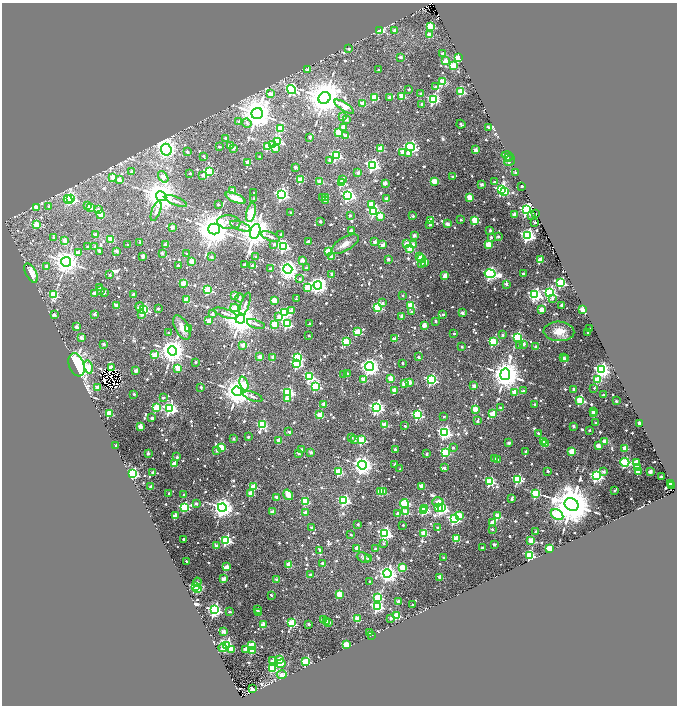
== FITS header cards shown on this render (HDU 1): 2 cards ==
NAXIS1  =                 1350
NAXIS2  =                 1407

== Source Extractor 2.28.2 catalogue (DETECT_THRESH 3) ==
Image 1350 x 1407 px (HDU 1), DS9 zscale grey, zoomed out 1/2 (1 PNG px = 2 x 2 image px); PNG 679 x 708 px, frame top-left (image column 2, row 1406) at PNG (2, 3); each listed source drawn as its Kron ellipse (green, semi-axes under 4 px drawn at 4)
Background 0.176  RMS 0.018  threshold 0.0539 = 3 sigma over >= 5 px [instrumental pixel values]
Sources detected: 1224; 124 cannot appear on this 1/2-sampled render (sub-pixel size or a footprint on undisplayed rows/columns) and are neither listed nor drawn; of the other 1100, the 500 brightest by FLUX_AUTO listed and drawn (600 fainter detections omitted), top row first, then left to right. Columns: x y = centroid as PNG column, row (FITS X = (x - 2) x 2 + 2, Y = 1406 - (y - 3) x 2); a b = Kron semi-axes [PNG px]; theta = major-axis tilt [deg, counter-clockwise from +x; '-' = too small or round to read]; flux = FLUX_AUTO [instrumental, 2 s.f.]
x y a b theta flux
430 26 3 3 - 280
380 30 3 3 - 220
395 31 2 2 - 48
430 35 3 2 - 66
349 49 2 2 - 13
443 54 2 2 - 53
400 57 2 2 - 19
459 57 3 3 - 320
445 61 2 2 - 72
453 66 3 3 - 190
307 70 2 2 - 17
378 70 2 2 - 17
443 82 3 3 - 210
435 87 3 2 - 15
409 89 2 2 - 16
291 90 5 4 - 560
461 91 3 3 - 230
270 94 3 2 - 56
421 94 2 2 - 37
402 96 3 3 - 170
374 97 3 3 - 190
389 97 2 2 - 40
324 98 6 5 - 14000
433 99 3 3 - 550
363 103 3 2 - 97
422 104 2 2 - 16
344 107 11 3 -33 110
257 113 6 5 - 11000
343 117 2 2 - 20
346 120 2 2 - 25
239 122 2 2 - 20
247 123 5 3 - 16
461 124 4 2 - 17
343 127 3 2 - 50
489 127 4 2 - 40
280 129 3 3 - 180
338 132 3 3 - 180
346 136 3 2 - 58
309 137 2 2 - 27
226 138 2 2 - 25
278 142 3 3 - 370
272 144 3 2 - 31
231 146 3 2 - 86
268 146 3 3 - 250
219 147 2 2 - 15
410 147 4 3 - 1100
233 148 2 2 - 21
275 148 3 2 - 45
380 149 3 3 - 180
166 150 6 5 - 2100
476 150 2 2 - 69
187 152 2 2 - 22
403 152 3 3 - 72
409 153 3 3 - 30
204 156 3 2 - 16
336 156 3 3 - 550
507 156 6 4 -18 22
260 157 2 2 - 17
509 158 3 2 - 40
330 160 2 2 - 15
510 160 6 5 - 24
248 162 2 2 - 75
372 165 4 4 - 1000
295 167 2 2 - 45
209 171 3 3 - 310
132 172 2 2 - 26
358 173 2 2 - 34
516 173 2 2 - 19
190 174 2 2 - 13
203 175 2 2 - 50
113 177 3 3 - 86
163 177 6 3 -52 69
453 177 2 2 - 22
119 179 2 2 - 43
343 179 3 3 - 19
300 180 3 3 - 200
434 181 3 3 - 150
320 182 3 2 - 110
494 182 2 2 - 24
341 183 4 3 - 280
385 183 2 2 - 55
482 184 2 2 - 43
522 186 3 2 - 23
502 190 4 3 - 750
233 191 2 2 - 58
505 192 3 3 - 120
254 193 2 2 - 12
281 195 4 4 - 1100
348 195 4 4 - 970
161 196 5 5 - 9500
323 197 2 2 - 16
326 197 2 2 - 25
469 197 3 3 - 110
236 198 11 4 -24 48
71 199 4 3 - 790
254 199 2 2 - 31
387 199 2 2 - 66
68 200 4 3 - 120
176 201 11 3 -21 13
326 201 2 2 - 44
218 204 2 2 - 15
371 204 3 3 - 69
87 205 2 2 - 17
49 206 2 2 - 16
36 208 3 3 - 54
90 208 3 2 - 77
98 210 3 2 - 29
527 210 4 4 - 1100
156 211 10 3 69 15
374 211 4 3 - 690
251 212 9 4 78 240
290 212 2 2 - 12
536 213 2 1 - 25
100 214 3 2 - 100
514 214 2 2 - 45
350 215 2 2 - 19
531 215 3 2 - 20
380 216 3 3 - 81
413 216 2 2 - 19
461 219 2 2 - 18
431 220 3 3 - 130
320 221 2 2 - 18
475 221 3 3 - 260
229 222 12 7 -6 21
535 222 2 2 - 26
430 224 2 2 - 22
447 224 2 2 - 48
36 225 3 3 - 140
240 226 11 3 -19 15
172 227 2 2 - 52
214 229 6 5 - 13000
351 230 2 2 - 19
490 230 2 2 - 25
255 231 7 5 74 10000
281 234 2 2 - 13
96 235 2 2 - 68
414 235 2 2 - 40
527 235 4 4 - 1200
270 236 10 3 -21 13
498 236 2 2 - 24
491 237 2 2 - 18
53 238 2 2 - 14
111 239 3 3 - 130
64 240 4 2 - 55
140 242 2 2 - 19
308 242 2 2 - 48
375 242 2 2 - 48
274 244 2 2 - 19
345 244 15 6 30 35
406 244 3 2 - 57
488 244 3 3 - 150
128 245 2 2 - 14
165 245 2 2 - 43
383 245 2 2 - 52
413 245 3 2 - 60
283 246 4 3 - 670
87 247 2 2 - 18
95 247 2 2 - 25
410 249 3 2 - 130
99 251 2 2 - 34
117 251 2 2 - 50
329 252 3 3 - 300
78 253 3 2 - 41
162 253 2 2 - 25
187 253 2 2 - 14
143 256 2 2 - 46
419 256 3 2 - 18
212 257 2 2 - 26
255 257 2 2 - 12
332 257 2 2 - 45
422 258 3 3 - 310
388 259 2 2 - 30
302 260 2 2 - 36
540 260 3 2 - 100
192 261 3 2 - 49
66 262 5 4 - 4700
425 262 3 2 - 49
421 263 4 3 - 13
178 265 2 2 - 14
244 265 2 2 - 25
47 266 2 2 - 26
252 266 2 2 - 37
306 268 2 2 - 22
270 269 2 2 - 32
288 269 5 4 - 3200
31 273 10 5 -64 70
332 274 2 2 - 27
490 274 5 4 - 1100
523 274 2 2 - 20
110 275 2 2 - 23
445 276 2 2 - 95
300 279 3 2 - 21
183 283 3 2 - 100
561 283 4 3 - 490
506 284 3 2 - 32
318 285 4 4 - 2400
99 287 2 2 - 15
307 288 3 3 - 130
208 290 3 3 - 260
101 291 2 2 - 20
104 292 3 2 - 13
549 292 4 4 - 720
94 293 2 2 - 32
54 295 4 3 - 290
133 295 3 2 - 37
535 295 4 4 - 1000
234 296 3 2 - 37
403 296 2 2 - 12
240 298 4 2 - 26
552 298 2 2 - 19
296 299 2 2 - 13
186 300 3 2 - 100
274 300 3 3 - 130
382 303 2 2 - 16
245 304 12 4 72 13
116 305 2 2 - 55
411 305 3 3 - 180
562 305 2 2 - 33
140 306 4 3 - 22
378 307 3 3 - 380
235 308 4 3 - 96
143 309 3 3 - 640
158 309 2 2 - 19
541 309 2 2 - 86
583 309 2 2 - 160
292 310 3 3 - 69
412 312 2 2 - 14
225 313 12 4 -19 17
285 313 4 3 - 520
462 313 2 2 - 34
95 314 2 2 - 39
142 314 3 2 - 29
212 314 3 2 - 17
443 314 2 2 - 18
54 315 2 2 - 31
402 316 2 2 - 36
279 317 3 2 - 52
240 319 5 5 - 10000
209 321 3 3 - 130
436 321 2 2 - 19
256 324 9 3 -18 12
274 324 3 3 - 190
287 324 4 3 - 420
309 324 2 2 - 21
424 325 2 2 - 64
76 327 2 2 - 43
182 328 13 6 -62 44
188 328 2 2 - 110
590 328 2 2 - 16
559 331 15 9 -3 62
357 332 3 3 - 210
588 332 2 2 - 19
168 333 2 2 - 23
454 334 2 2 - 16
502 335 2 2 - 16
309 336 2 2 - 16
517 337 3 3 - 550
81 338 3 2 - 56
394 339 2 2 - 60
346 342 3 3 - 250
493 342 3 3 - 290
103 344 2 2 - 28
524 344 2 2 - 27
243 345 3 2 - 51
519 346 2 2 - 15
462 347 2 2 - 22
536 347 2 2 - 45
172 351 4 4 - 6000
155 355 3 3 - 180
260 357 2 2 - 58
273 357 2 2 - 36
418 357 2 2 - 18
298 358 3 3 - 420
564 358 2 2 - 36
566 358 2 2 - 23
196 362 2 2 - 21
402 363 2 2 - 16
297 364 4 3 - 450
77 365 12 7 -70 780
88 367 6 4 -76 100
111 367 2 2 - 72
370 367 4 4 - 2800
178 368 3 2 - 110
601 370 4 4 - 1500
136 371 2 2 - 61
348 373 2 2 - 14
505 374 6 5 - 8900
344 375 2 2 - 17
309 377 4 3 - 500
390 378 3 3 - 120
364 379 3 3 - 71
597 379 3 3 - 170
431 380 3 3 - 640
409 382 3 2 - 79
244 384 7 4 -71 77
404 384 3 2 - 82
316 386 3 3 - 510
474 386 2 2 - 49
97 387 2 2 - 58
201 387 2 2 - 14
594 388 2 2 - 12
573 389 2 2 - 18
394 390 2 2 - 79
237 391 5 4 - 8400
523 391 2 2 - 19
288 392 4 3 - 600
515 392 3 3 - 110
134 394 2 2 - 14
603 395 2 2 - 23
253 397 10 3 -19 12
163 398 2 2 - 26
287 399 3 3 - 37
580 400 3 3 - 370
616 401 2 2 - 20
324 404 2 2 - 57
535 405 2 2 - 38
377 407 4 4 - 1200
156 408 3 3 - 210
170 408 4 4 - 930
501 408 2 2 - 31
475 409 3 2 - 110
593 411 2 2 - 20
109 413 3 3 - 190
492 414 3 3 - 120
593 414 3 2 - 66
320 415 3 2 - 130
418 415 3 3 - 540
444 416 2 2 - 14
152 418 2 2 - 23
477 421 3 2 - 23
596 423 2 2 - 17
640 423 2 2 - 85
262 425 3 3 - 290
385 425 3 3 - 140
140 426 2 2 - 82
405 426 2 2 - 13
573 426 2 2 - 23
590 430 2 2 - 15
289 432 2 2 - 21
444 433 4 4 - 1000
538 433 2 2 - 16
248 437 2 2 - 18
351 437 2 2 - 22
234 439 2 2 - 25
279 440 2 2 - 56
354 440 3 2 - 15
362 440 3 3 - 260
544 441 3 2 - 120
604 441 2 2 - 57
509 443 2 2 - 41
545 443 3 2 - 120
115 445 2 2 - 21
598 446 2 2 - 68
221 447 3 3 - 200
453 448 2 2 - 17
625 448 2 2 - 86
302 449 2 2 - 23
395 449 2 2 - 32
216 450 2 2 - 20
526 451 2 2 - 13
572 451 3 3 - 150
311 452 2 2 - 38
445 452 3 3 - 360
148 453 2 2 - 27
299 453 2 2 - 30
426 454 2 2 - 16
177 457 2 2 - 28
495 459 2 2 - 18
497 459 2 2 - 13
625 462 4 3 - 630
636 462 3 2 - 67
174 464 2 2 - 91
395 464 2 2 - 16
362 465 5 4 - 2800
637 467 3 2 - 78
444 468 2 2 - 25
400 469 2 2 - 15
548 471 2 2 - 15
604 471 3 2 - 30
650 471 2 2 - 50
153 472 2 2 - 35
339 472 3 3 - 270
638 472 2 2 - 68
133 474 4 3 - 870
596 476 4 4 - 1000
661 477 2 2 - 23
518 479 4 3 - 370
490 482 3 3 - 400
671 483 2 1 - 2900
672 485 2 2 - 1700
421 486 3 3 - 56
151 487 2 2 - 61
253 487 3 3 - 160
380 491 3 2 - 160
614 491 2 2 - 20
383 492 2 2 - 63
169 493 2 2 - 12
536 493 3 3 - 320
251 494 3 3 - 120
184 495 2 2 - 14
288 495 6 4 -55 37
277 497 2 2 - 59
512 499 3 2 - 27
344 500 3 3 - 670
305 501 3 3 - 170
438 502 5 4 - 61
196 503 2 2 - 25
404 504 4 4 - 350
572 504 7 6 - 22000
184 507 3 3 - 410
222 508 4 4 - 3300
424 508 3 3 - 190
438 508 3 3 - 49
441 508 4 3 - 840
423 511 4 3 - 260
272 512 2 2 - 55
305 512 2 2 - 62
406 512 3 3 - 150
398 514 2 2 - 55
557 515 7 5 -34 560
175 516 2 2 - 58
459 516 3 3 - 110
498 516 3 3 - 140
454 519 4 3 - 740
493 522 3 2 - 68
358 524 2 2 - 18
403 525 2 2 - 15
438 527 2 2 - 18
311 528 2 2 - 21
492 529 2 2 - 13
536 532 2 2 - 14
385 533 4 4 - 1100
424 533 3 3 - 190
351 535 2 2 - 17
183 539 2 2 - 16
456 539 3 3 - 170
226 540 3 3 - 530
531 541 3 2 - 110
384 543 2 2 - 15
494 545 2 2 - 30
216 546 2 2 - 45
357 548 3 2 - 55
482 548 2 2 - 30
375 549 2 2 - 15
550 549 3 3 - 310
320 550 2 2 - 18
530 555 4 3 - 500
444 557 2 2 - 13
364 558 7 4 -23 14
369 558 2 2 - 24
186 561 2 2 - 16
289 564 3 3 - 120
323 564 2 2 - 58
226 567 3 2 - 100
402 567 3 3 - 140
387 573 4 4 - 2300
311 575 2 2 - 42
440 577 2 2 - 48
224 579 2 2 - 57
276 580 2 2 - 45
197 582 4 3 - 14
370 582 2 2 - 17
195 587 3 3 - 410
198 589 3 3 - 150
339 594 3 3 - 170
271 595 3 2 - 16
378 597 3 3 - 320
398 601 2 2 - 31
412 605 2 2 - 14
377 606 4 4 - 790
214 610 4 4 - 1200
257 610 2 2 - 41
230 612 3 2 - 15
259 613 2 2 - 26
397 615 3 3 - 200
391 618 2 2 - 25
357 619 3 3 - 120
324 620 2 2 - 47
326 621 2 2 - 59
328 622 2 2 - 24
292 623 3 3 - 310
263 624 2 2 - 89
309 624 2 2 - 29
224 631 2 2 - 76
370 632 2 2 - 25
371 635 2 2 - 15
346 644 3 3 - 170
252 645 3 3 - 160
226 646 4 3 - 800
223 648 4 3 - 37
231 649 3 3 - 65
246 649 2 2 - 79
252 651 3 3 - 69
273 660 3 3 - 59
279 660 3 3 - 140
306 661 3 3 - 330
281 664 4 2 - 70
272 668 3 3 - 180
282 675 5 3 - 59
252 689 3 3 - 42
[600 fainter detections neither listed nor drawn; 124 sub-pixel or undisplayed-footprint detections neither listed nor drawn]